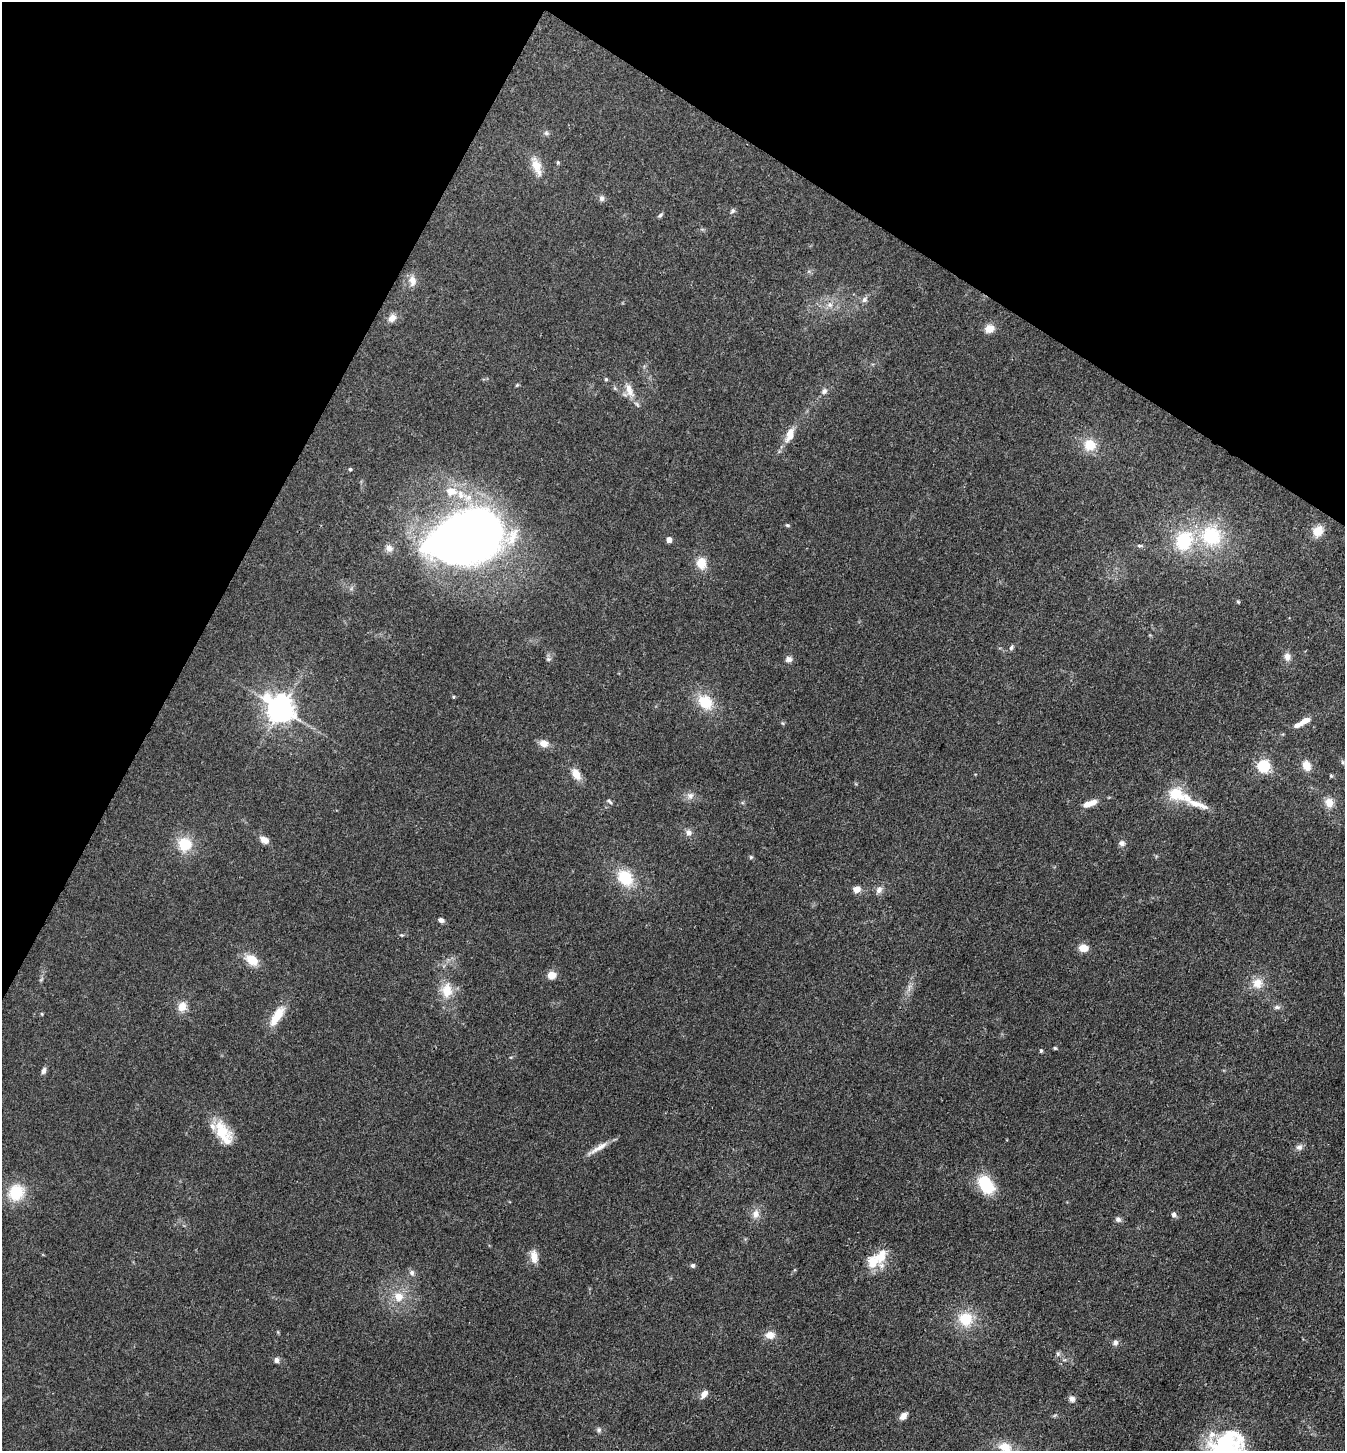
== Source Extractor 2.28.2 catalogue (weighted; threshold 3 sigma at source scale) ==
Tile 2 of 4 x 4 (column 2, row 1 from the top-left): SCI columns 1631-2973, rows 4351-5799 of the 5807 x 5801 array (HDU 1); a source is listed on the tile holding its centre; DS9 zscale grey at full resolution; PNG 1347 x 1453 px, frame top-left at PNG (2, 2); no overlay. Shown black and unused: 25% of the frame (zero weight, under 3 of 4 exposures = <1% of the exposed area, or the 3 px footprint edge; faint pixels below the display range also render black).
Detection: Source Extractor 2.28.2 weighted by HDU 2 'WHT'; one run over the whole footprint, this tile lists its part. Background 0.0739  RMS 0.0061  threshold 0.0276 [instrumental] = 3 sigma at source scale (4.5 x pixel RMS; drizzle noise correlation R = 1.50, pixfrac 1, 0.05/0.05 arcsec/px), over >= 5 px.
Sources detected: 102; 9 inside a brighter listed object's ellipse — not listed separately; the other 93 listed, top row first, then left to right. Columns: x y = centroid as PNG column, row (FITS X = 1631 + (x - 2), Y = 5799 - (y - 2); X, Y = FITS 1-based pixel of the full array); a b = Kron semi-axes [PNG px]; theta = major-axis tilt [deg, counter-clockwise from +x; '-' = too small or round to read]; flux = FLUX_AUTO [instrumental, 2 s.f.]
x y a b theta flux
546 133 7 5 -22 1.4
536 165 18 11 -70 9
602 198 8 7 - 2
733 211 8 5 41 1.2
660 215 7 5 42 1.1
412 281 14 9 -88 4.9
864 300 8 6 47 2.1
830 305 8 7 - 3.1
392 318 11 9 52 4.2
989 329 10 8 23 6.4
606 379 5 4 - 0.78
517 385 6 4 45 0.69
824 391 7 6 - 2
630 392 15 11 -65 6.2
790 435 23 9 55 7.3
1090 445 14 13 - 12
350 469 4 4 - 1.1
451 491 15 11 -6 9.4
787 525 6 4 -44 0.8
1318 531 12 10 55 8.8
465 536 74 43 17 510
1211 536 27 25 -38 38
669 540 4 4 - 5.6
1183 541 22 18 69 32
1139 546 7 4 4 1.1
389 548 10 9 - 3.6
701 563 13 11 -77 9.2
1238 602 5 4 - 0.67
1011 648 7 5 78 1.4
1287 657 10 8 -80 3.6
548 659 7 5 -1 1.3
789 659 8 7 - 2.6
705 702 18 14 -43 18
281 709 9 8 - 800
1303 722 24 6 28 7.7
544 743 11 9 -13 5
1343 762 6 4 -88 1
1263 766 6 5 - 95
1306 766 10 8 -65 7.7
576 774 13 8 -61 7.3
1331 776 5 4 - 0.73
1176 794 20 15 -24 18
690 796 10 9 - 3.2
609 801 8 4 -39 1.2
1329 802 11 9 -81 6.5
1087 804 12 7 25 5
1198 804 42 8 -19 11
689 833 8 7 - 2.9
264 840 10 7 -31 4.8
1122 843 8 7 - 2.2
185 844 15 15 - 17
751 857 5 5 - 0.94
625 878 18 14 -49 21
857 889 5 4 - 12
879 890 9 8 - 3
441 920 7 5 -19 2.2
401 935 5 4 - 0.7
1083 948 9 7 -1 7
252 960 14 10 -36 11
551 975 5 5 - 22
1257 983 14 13 - 7.9
447 990 21 16 87 12
182 1007 11 9 66 6.3
1277 1007 9 6 0 1.8
42 1014 5 3 - 0.57
277 1016 29 10 58 12
1055 1048 4 4 - 0.75
1041 1051 5 4 - 0.87
43 1071 8 5 74 2.1
221 1132 27 18 -58 18
1299 1147 9 8 - 2.5
598 1148 32 6 31 6.2
986 1184 20 13 -56 27
16 1192 20 17 53 19
756 1214 12 9 76 4.8
1174 1215 5 5 - 2.8
1118 1219 8 6 -42 2
534 1256 15 9 -82 6.2
881 1257 23 14 80 13
693 1265 6 5 - 1.4
412 1273 8 7 - 2.2
398 1296 13 13 - 9.1
965 1319 16 15 - 17
770 1335 11 8 -2 5.6
1115 1343 7 7 - 2.1
1058 1354 6 4 -72 1
276 1360 7 6 - 2.1
704 1394 10 6 52 4
1072 1399 8 6 -45 2.5
903 1416 9 6 44 3.7
599 1430 7 6 - 1.4
1224 1445 47 30 14 57
1005 1447 17 12 -18 9.8
Isophote crosses this tile's border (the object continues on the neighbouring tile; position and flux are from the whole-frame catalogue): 2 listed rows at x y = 1224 1445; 1005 1447